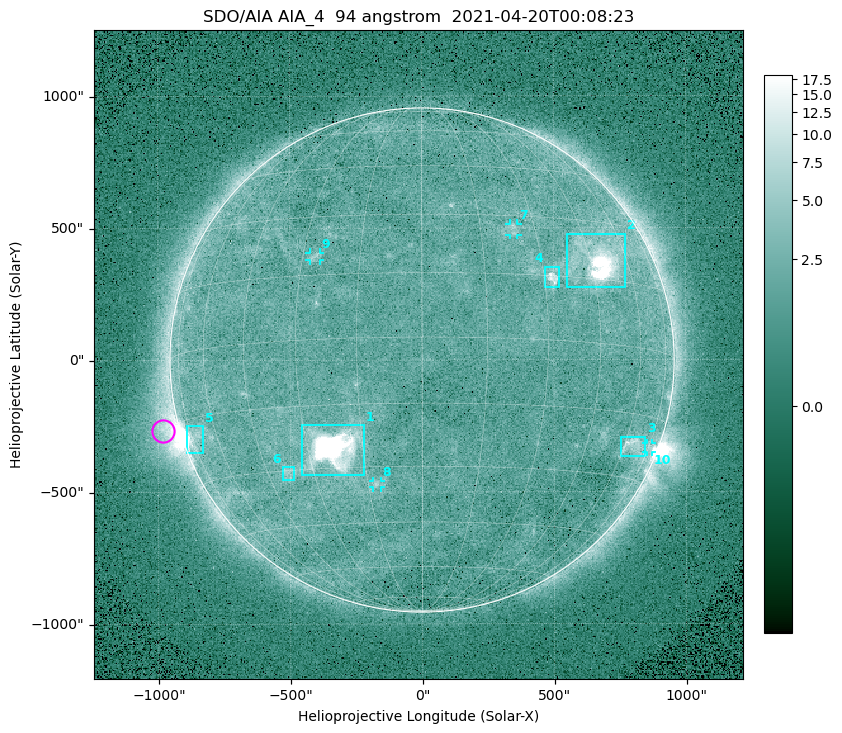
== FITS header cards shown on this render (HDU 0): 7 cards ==
TELESCOP= 'SDO/AIA '
INSTRUME= 'AIA_4   '
WAVELNTH=                   94
WAVEUNIT= 'angstrom'
DATE-OBS= '2021-04-20T00:08:23.12'
CTYPE1  = 'HPLN-TAN'
CTYPE2  = 'HPLT-TAN'

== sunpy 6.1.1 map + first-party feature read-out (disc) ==
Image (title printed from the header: SDO/AIA AIA_4  94 angstrom  2021-04-20T00:08:23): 512 x 512 px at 4.8 arcsec/px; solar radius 955 arcsec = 199 px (full disc in frame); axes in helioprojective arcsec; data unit not stated in the header (colour bar unlabelled)
Orientation: roll -0.138 deg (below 1 deg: not rotated)
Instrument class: DISC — disc imager (sunpy class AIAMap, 94 A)
Bright regions (active regions / flare kernels): reference = the median radial profile (limb darkening/brightening removed); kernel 5 px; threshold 5 sigma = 2.54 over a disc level ~1.75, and >= 1.15x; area >= 9 px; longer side >= 5 px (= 24 arcsec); searched inside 0.97 R_sun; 10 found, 10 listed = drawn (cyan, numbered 1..; 4 of them under ~33 arcsec drawn as corner ticks so the feature stays visible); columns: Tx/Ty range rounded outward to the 10 arcsec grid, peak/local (2 s.f.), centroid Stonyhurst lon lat
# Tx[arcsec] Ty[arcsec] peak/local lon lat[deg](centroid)
1 -460..-220 -440..-240 1020 -23 -25
2 550..770 270..480 49 +48 +20
3 750..850 -370..-290 4.2 +64 -22
4 460..520 270..350 6.1 +32 +15
5 -900..-830 -350..-250 6.8 -73 -19
6 -530..-480 -450..-400 3.1 -38 -30
7 330..370 470..520 2.9 +24 +26
8 -190..-160 -480..-450 3.2 -13 -34
9 -430..-380 380..410 2.8 -27 +20
10 850..870 -350..-310 2.8 +75 -22
Off-limb structures (1.02-1.3 R_sun): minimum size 50 px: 7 found; the strongest spans PA ~90..115 deg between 1.02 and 1.22 R_sun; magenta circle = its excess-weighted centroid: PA ~105 deg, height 1.06 R_sun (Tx ~-980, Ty ~-270 arcsec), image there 4.7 x the reference